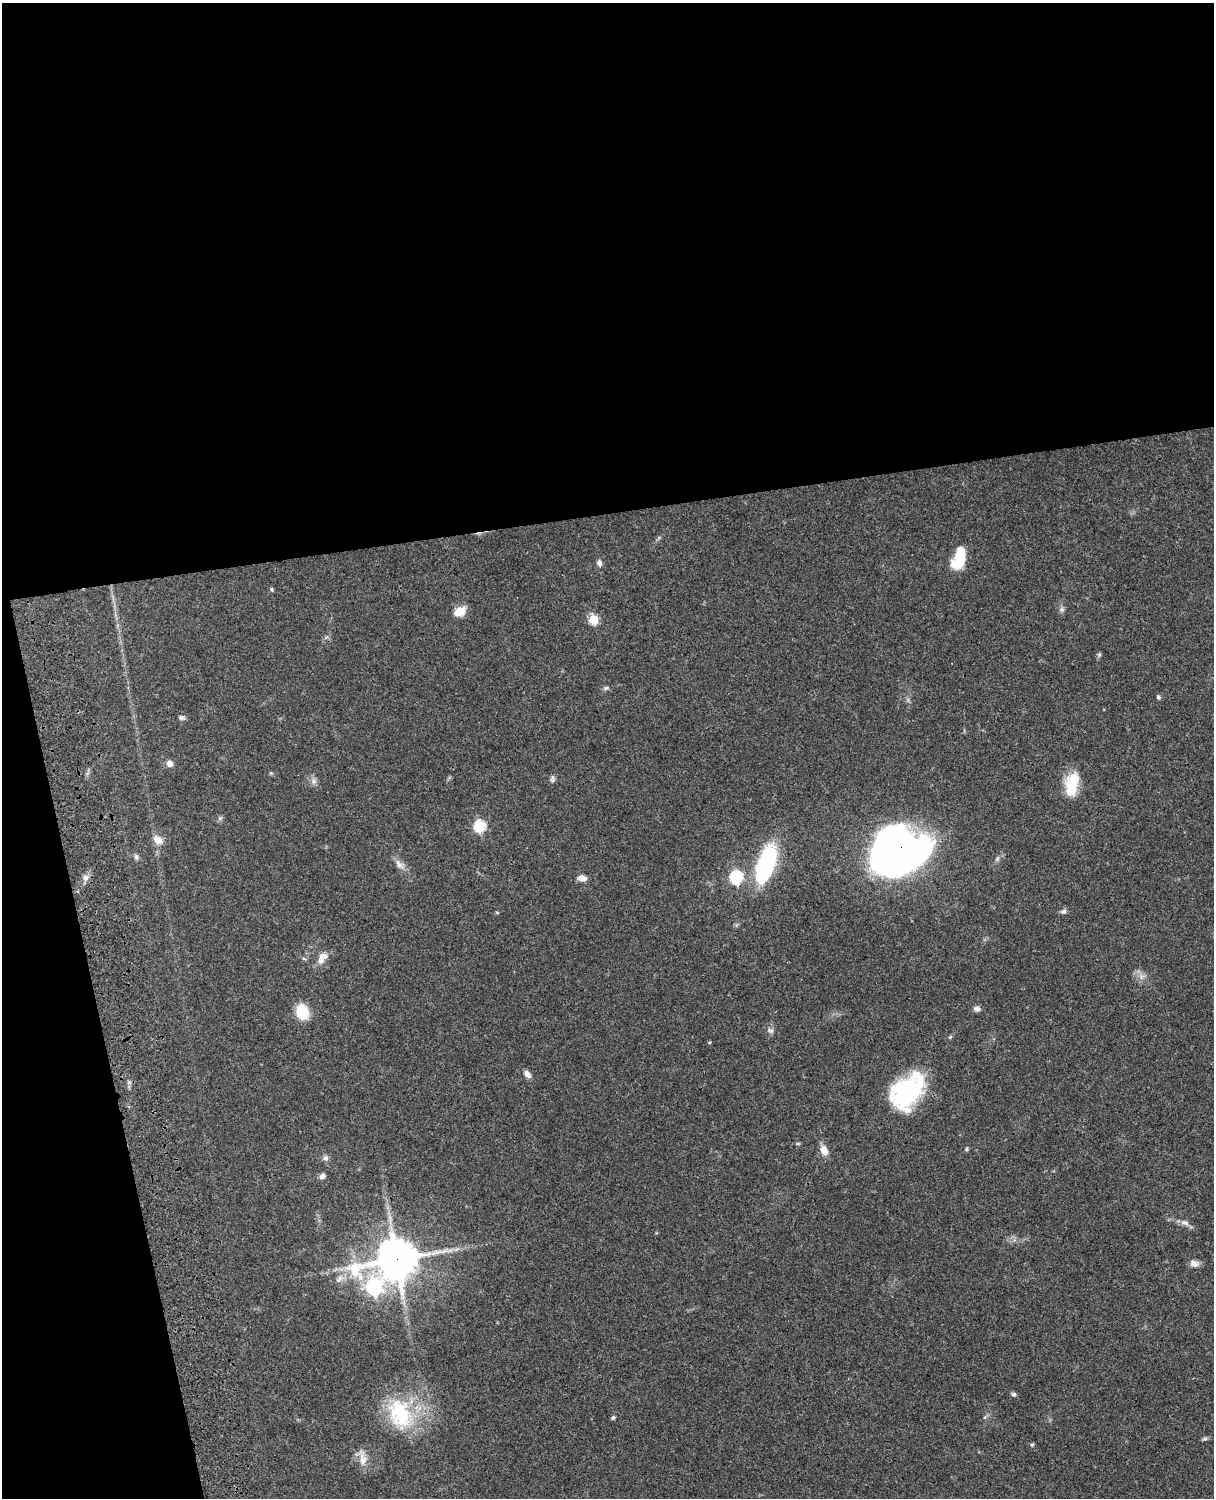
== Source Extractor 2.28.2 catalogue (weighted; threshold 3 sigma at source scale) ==
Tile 1 of 4 x 3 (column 1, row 1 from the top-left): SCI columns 122-1333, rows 3269-4764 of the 5089 x 4929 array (HDU 1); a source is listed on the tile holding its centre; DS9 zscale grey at full resolution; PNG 1216 x 1500 px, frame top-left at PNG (2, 3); no overlay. Shown black and unused: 39% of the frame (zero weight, under 3 of 4 exposures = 6% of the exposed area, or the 3 px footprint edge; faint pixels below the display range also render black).
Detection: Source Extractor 2.28.2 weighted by HDU 2 'WHT'; one run over the whole footprint, this tile lists its part. Background 0.0781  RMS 0.006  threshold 0.0269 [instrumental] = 3 sigma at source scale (4.5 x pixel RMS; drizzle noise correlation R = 1.50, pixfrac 1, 0.05/0.05 arcsec/px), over >= 5 px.
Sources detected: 54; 1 inside a brighter object's white glare — not listed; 1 inside a brighter listed object's ellipse — not listed separately; the other 52 listed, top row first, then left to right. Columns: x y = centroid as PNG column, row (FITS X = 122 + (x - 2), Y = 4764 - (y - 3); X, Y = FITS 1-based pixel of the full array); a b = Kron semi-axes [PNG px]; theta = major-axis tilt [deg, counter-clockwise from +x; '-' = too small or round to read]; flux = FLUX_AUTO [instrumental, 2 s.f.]
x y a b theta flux
959 558 21 11 74 24
599 563 8 6 -84 2.1
272 589 6 4 -70 0.79
1062 609 7 6 - 1.6
460 611 13 9 26 8.9
594 620 6 5 - 34
606 688 8 5 16 1.3
1158 697 6 5 - 1
181 718 7 5 1 1.7
169 763 7 7 - 3.4
271 773 5 5 - 0.7
553 779 9 6 -89 1.6
314 781 8 7 - 2.1
1072 784 29 14 78 18
220 818 8 4 44 1.1
479 826 6 6 - 58
158 840 14 9 -34 5
136 857 8 6 -73 1.5
997 859 9 4 54 1.5
890 860 67 31 22 270
399 864 17 8 -49 4.1
766 865 40 16 70 68
736 877 6 6 - 70
86 878 8 8 - 2.8
582 878 9 6 -7 4.2
1064 911 7 6 - 1.6
321 959 16 8 79 4.9
1142 977 8 5 46 2
977 1009 8 6 -6 2.4
302 1012 12 10 -71 22
770 1031 10 7 -25 2
527 1074 10 6 -48 2.8
129 1082 6 5 - 1.3
907 1091 40 26 50 63
798 1143 6 4 0 0.79
967 1149 7 3 82 0.8
824 1151 10 7 -68 6.7
325 1158 7 7 - 2.1
322 1176 7 6 - 2.1
1185 1223 11 7 -19 2.8
456 1249 7 4 19 1.5
397 1259 16 13 14 1700
1194 1263 12 8 -14 3.1
339 1279 15 8 48 4.2
374 1287 9 8 - 130
1013 1394 6 6 - 1.3
400 1414 45 31 -66 45
985 1417 6 4 71 0.87
613 1418 7 4 62 0.93
1205 1439 8 4 8 1.2
1032 1445 5 5 - 0.81
362 1458 25 9 -79 6
Overlapping masked pixels (flux is a lower limit): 3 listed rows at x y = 890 860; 907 1091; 397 1259